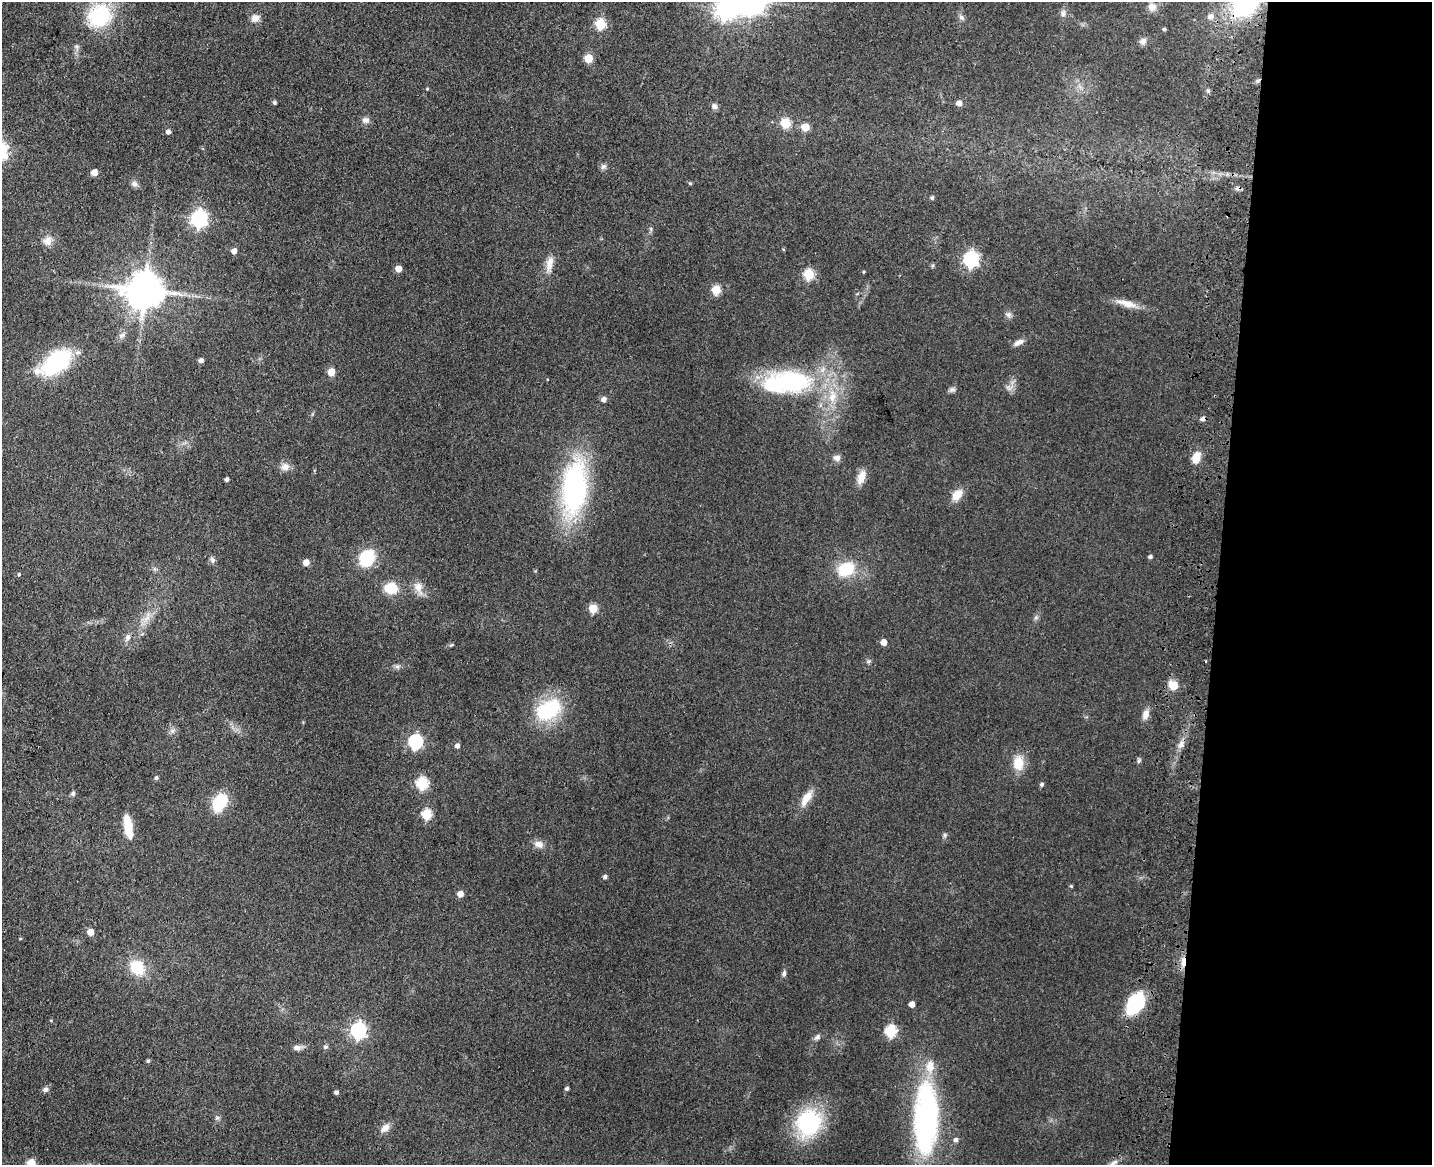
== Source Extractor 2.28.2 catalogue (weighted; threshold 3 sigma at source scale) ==
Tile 9 of 3 x 4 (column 3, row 3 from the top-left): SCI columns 3194-4623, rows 1180-2342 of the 4844 x 4684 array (HDU 1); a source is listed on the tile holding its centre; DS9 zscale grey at full resolution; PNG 1434 x 1167 px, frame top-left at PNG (2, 2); no overlay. Shown black and unused: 15% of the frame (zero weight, under 3 of 4 exposures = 6% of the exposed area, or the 3 px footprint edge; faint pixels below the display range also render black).
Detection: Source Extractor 2.28.2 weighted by HDU 2 'WHT'; one run over the whole footprint, this tile lists its part. Background 0.0658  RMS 0.0061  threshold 0.0276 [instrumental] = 3 sigma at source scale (4.5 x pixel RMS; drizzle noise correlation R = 1.50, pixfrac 1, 0.05/0.05 arcsec/px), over >= 5 px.
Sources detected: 119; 1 inside a brighter object's white glare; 3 cosmic-ray / hot-pixel residue — not listed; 2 inside a brighter listed object's ellipse — not listed separately; the other 113 listed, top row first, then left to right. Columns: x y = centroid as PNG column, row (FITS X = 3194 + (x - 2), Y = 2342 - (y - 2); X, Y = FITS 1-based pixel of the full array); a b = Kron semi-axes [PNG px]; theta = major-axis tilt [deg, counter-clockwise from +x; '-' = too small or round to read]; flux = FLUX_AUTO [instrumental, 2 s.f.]
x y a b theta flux
1246 3 38 27 47 77
1152 7 10 10 - 4.4
725 9 12 9 20 350
1063 13 9 7 67 2.4
100 16 27 24 41 45
1210 16 8 8 - 3.1
961 17 9 5 -41 1.7
255 18 11 9 29 4
600 24 6 5 - 43
1164 29 4 4 - 1.2
1143 41 9 8 - 2.7
588 58 5 5 - 19
427 89 4 4 - 0.54
1208 91 6 5 - 1.1
274 102 5 4 - 1.2
959 103 5 5 - 3.9
714 106 8 7 - 1.9
366 120 10 8 7 2.7
785 123 5 5 - 33
805 127 5 5 - 15
168 132 5 5 - 2.2
603 166 8 7 - 1.7
94 172 5 5 - 7
690 183 4 4 - 0.81
134 184 9 7 -34 2.2
932 198 5 4 - 1.1
199 218 7 6 - 200
651 229 6 4 -72 0.97
48 241 12 11 - 4.6
234 251 5 4 - 3.9
971 259 7 6 - 160
550 263 21 9 81 6
398 269 5 5 - 6.2
864 272 4 3 - 0.69
809 274 5 5 - 39
145 290 11 10 - 1800
716 290 5 5 - 21
1127 304 31 8 -15 7.7
1009 315 7 7 - 2
122 335 8 5 25 1.7
1019 342 13 6 27 3.2
201 360 5 4 - 2.4
56 362 34 18 35 57
331 372 5 5 - 12
791 382 49 28 3 82
952 390 9 6 24 1.7
832 396 17 10 86 10
604 399 5 5 - 3.1
837 458 9 7 -5 2.8
1196 458 15 9 71 7.1
285 467 12 10 15 4.2
861 477 17 8 70 7
227 479 4 3 - 1.7
574 488 49 21 85 140
957 495 14 9 49 8.4
1150 557 4 4 - 1.5
367 558 19 15 65 22
212 560 10 6 -67 1.8
306 562 6 6 - 3.8
846 569 20 16 21 21
19 574 5 4 - 0.63
418 587 18 11 -74 6.1
391 588 12 10 -9 15
593 608 5 5 - 23
1036 617 7 4 19 1.1
128 637 11 7 68 2.8
884 642 5 5 - 5.7
869 661 6 4 18 0.98
397 667 7 4 0 1.5
1174 685 6 5 - 19
549 710 27 18 32 44
1146 714 11 8 74 4.3
172 731 8 6 17 1.9
415 741 6 6 - 120
1181 744 13 7 58 3.7
457 746 5 4 - 2.7
1139 760 7 5 60 1.2
1018 763 17 12 87 11
156 778 5 4 - 1.1
422 783 6 6 - 59
1042 784 5 4 - 1.4
73 793 5 5 - 1.6
806 798 20 8 56 8.6
220 802 18 12 60 24
427 814 6 5 - 36
128 826 22 7 -80 16
945 835 7 4 90 1.1
539 844 12 9 -28 4
605 877 5 4 - 1.7
1071 886 5 4 - 0.64
460 894 5 5 - 5.5
90 932 5 5 - 7.4
1183 962 14 5 86 5.3
137 967 19 15 -47 19
784 974 7 5 88 1.5
1135 1003 23 14 58 39
912 1004 5 4 - 5.2
358 1030 7 6 - 150
891 1031 6 6 - 53
817 1037 9 6 29 1.8
326 1047 7 5 0 1.2
297 1048 11 7 -4 2.7
148 1061 4 4 - 1
46 1089 8 6 7 2
567 1089 4 4 - 1.4
336 1092 4 4 - 1.6
217 1118 7 4 1 1.1
926 1119 76 25 89 140
809 1123 25 22 63 68
385 1128 13 8 44 4.5
956 1140 6 5 - 2.1
31 1163 5 5 - 20
1114 1163 16 5 38 3.1
Overlapping masked pixels (flux is a lower limit): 2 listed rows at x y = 1246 3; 1183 962
Isophote crosses this tile's border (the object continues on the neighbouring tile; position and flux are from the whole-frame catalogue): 4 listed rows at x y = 1246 3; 725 9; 31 1163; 1114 1163